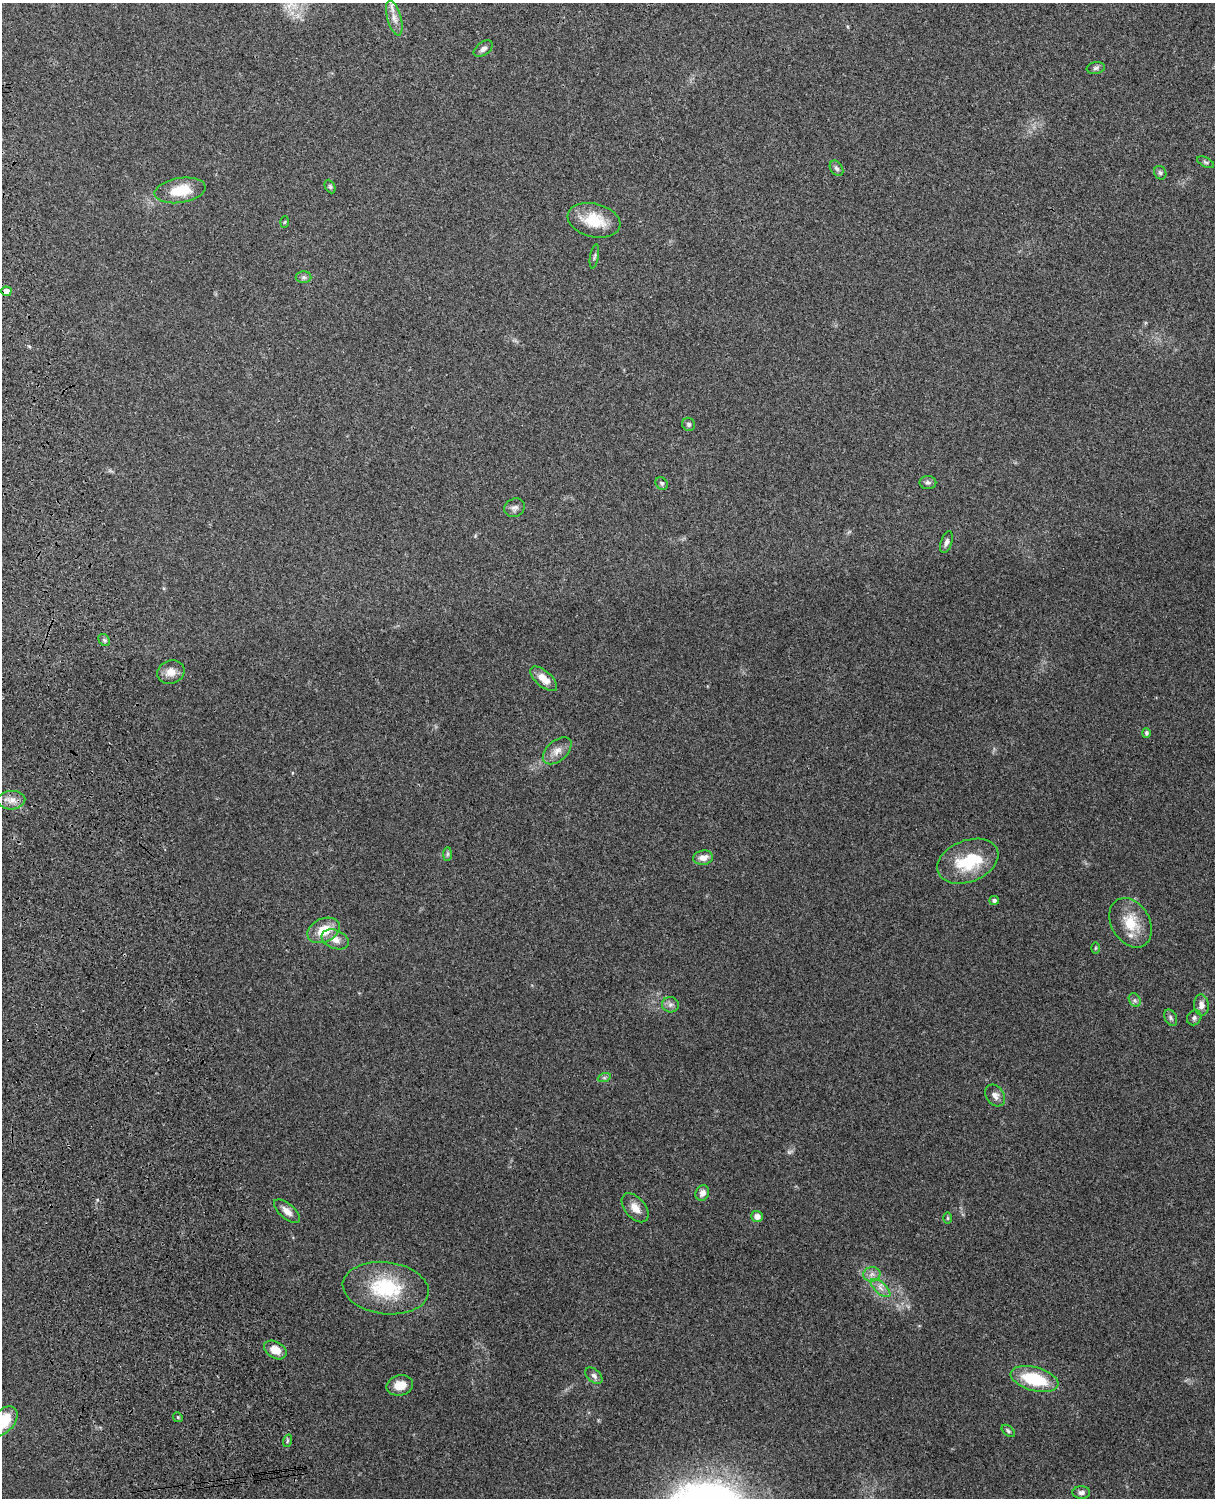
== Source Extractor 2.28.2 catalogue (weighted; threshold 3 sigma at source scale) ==
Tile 7 of 4 x 3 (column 3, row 2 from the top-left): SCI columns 2544-3756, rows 1660-3155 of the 5089 x 4927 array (HDU 1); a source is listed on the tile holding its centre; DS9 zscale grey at full resolution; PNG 1217 x 1500 px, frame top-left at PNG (2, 3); each listed source drawn as its Kron ellipse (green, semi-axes under 4 px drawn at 4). Shown black and unused: <1% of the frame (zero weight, under 3 of 4 exposures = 6% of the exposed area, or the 3 px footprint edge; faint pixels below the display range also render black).
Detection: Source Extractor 2.28.2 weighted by HDU 2 'WHT'; one run over the whole footprint, this tile lists its part. Background 0.271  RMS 0.0089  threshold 0.0401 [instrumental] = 3 sigma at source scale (4.5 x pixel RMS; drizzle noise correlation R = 1.50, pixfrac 1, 0.05/0.05 arcsec/px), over >= 5 px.
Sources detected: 59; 1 too faint to see at this stretch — neither listed nor drawn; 2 inside a brighter listed object's ellipse — not listed separately; the other 56 listed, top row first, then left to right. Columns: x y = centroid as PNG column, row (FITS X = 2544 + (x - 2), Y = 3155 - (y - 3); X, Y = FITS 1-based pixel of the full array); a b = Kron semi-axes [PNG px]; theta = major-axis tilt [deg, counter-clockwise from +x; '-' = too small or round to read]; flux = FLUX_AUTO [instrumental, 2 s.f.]
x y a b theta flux
394 18 18 7 -74 7.3
483 49 11 6 36 3.6
1096 68 9 5 8 2.1
1205 162 9 4 -26 1.7
836 168 8 6 -56 2.3
1160 173 7 6 - 2
330 187 7 5 -63 1.6
180 190 26 12 9 26
594 220 27 16 -14 26
284 222 6 4 87 1
594 256 12 3 79 1.8
304 277 8 6 0 2.2
6 291 5 5 - 9.5
689 424 7 6 - 2.3
928 482 8 6 -2 2.5
662 483 7 5 -52 1.7
515 508 10 9 - 3.8
946 542 11 5 72 3.1
104 640 6 5 - 1.7
171 672 14 11 18 8.3
544 679 16 8 -41 11
1146 733 5 4 - 2.2
557 751 17 10 41 8.1
11 800 14 9 3 7.6
447 854 7 4 89 1.6
703 858 10 7 8 6.8
968 861 32 21 21 42
994 900 5 4 - 2.2
1131 923 26 19 -60 24
324 930 17 11 24 20
335 939 14 9 -21 7.7
1095 948 6 4 89 0.97
1135 1000 7 5 -60 2.1
670 1005 8 7 - 3.3
1201 1005 10 7 -85 5.8
1171 1018 8 6 -61 2.1
1194 1018 8 6 50 2.5
604 1078 7 4 18 1.7
995 1095 12 8 -52 5
702 1193 8 6 65 4.5
635 1208 17 10 -50 8.6
287 1211 16 7 -41 6.9
757 1216 6 5 - 5.6
947 1218 6 4 90 1.1
872 1274 8 7 - 4.1
386 1288 43 26 -7 59
880 1288 12 5 -42 4.4
275 1350 12 8 -30 11
594 1376 10 6 -43 3.3
1034 1379 24 12 -15 42
400 1385 13 10 14 12
178 1417 5 4 - 1.1
3 1421 18 11 47 31
1008 1431 8 4 -39 1.7
287 1441 6 4 72 1.4
1081 1492 9 6 2 3.1
Overlapping masked pixels (flux is a lower limit): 1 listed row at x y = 6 291
Isophote crosses this tile's border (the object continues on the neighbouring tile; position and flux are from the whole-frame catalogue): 1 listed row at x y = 3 1421